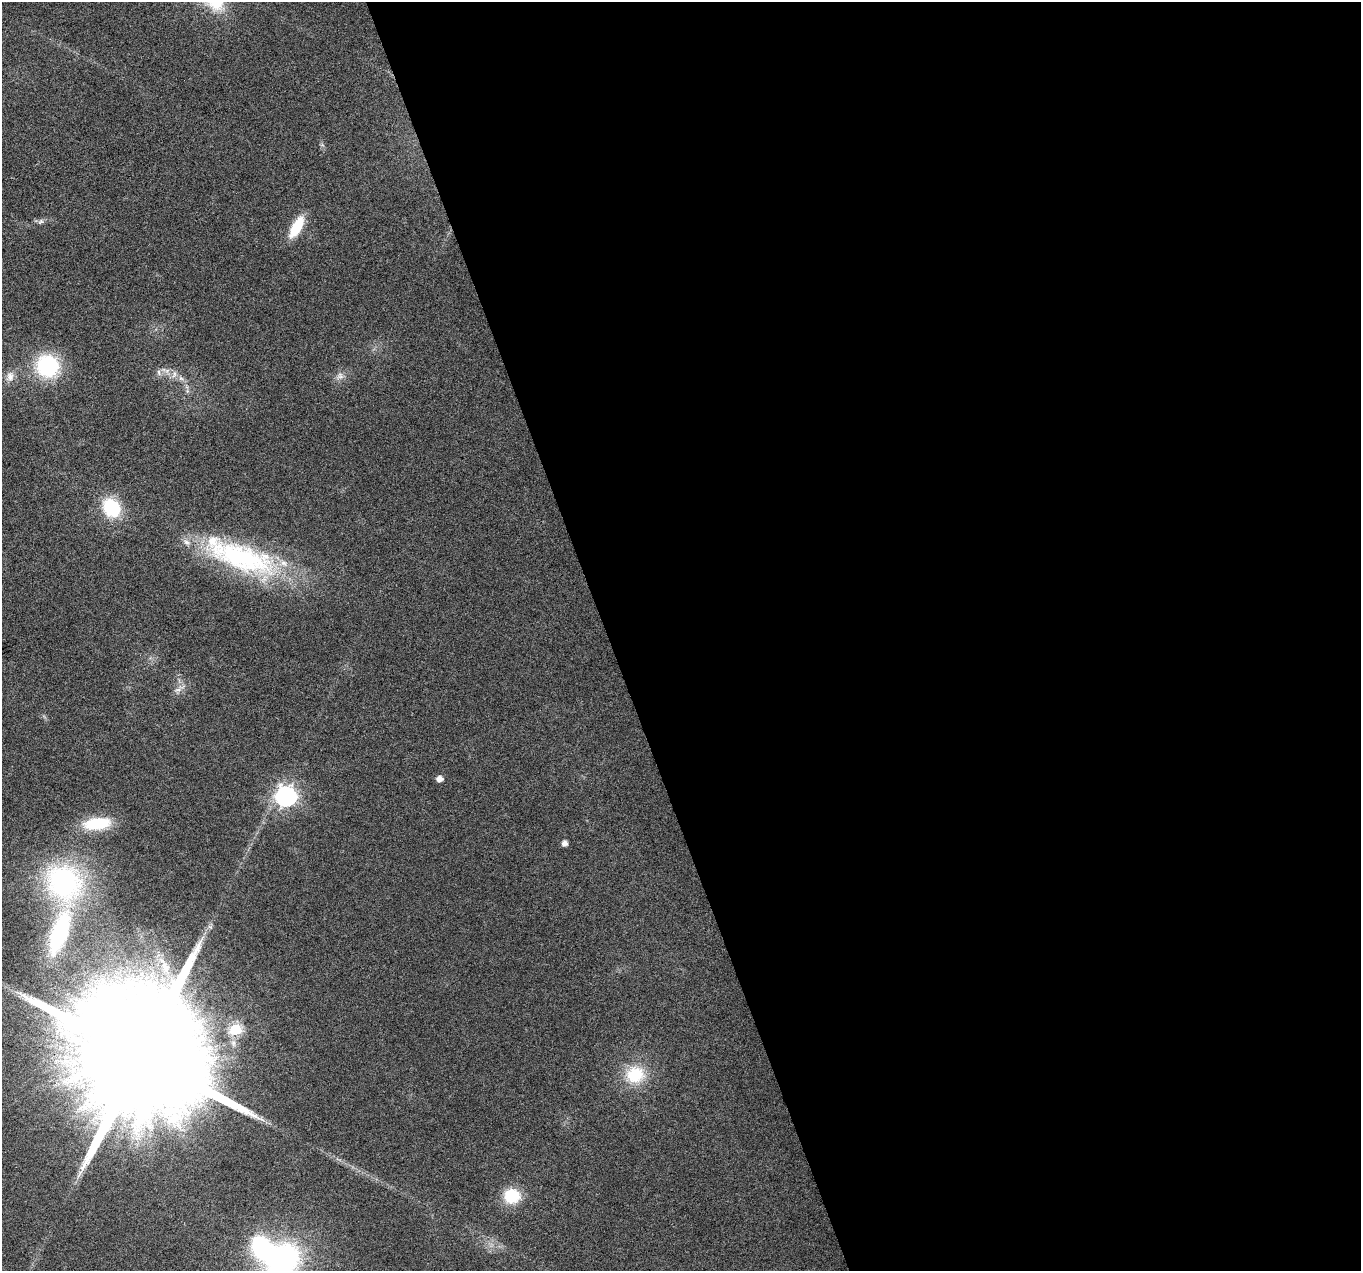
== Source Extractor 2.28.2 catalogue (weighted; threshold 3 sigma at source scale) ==
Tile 8 of 4 x 4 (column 4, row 2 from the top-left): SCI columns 4079-5437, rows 2662-3930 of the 5437 x 5268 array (HDU 1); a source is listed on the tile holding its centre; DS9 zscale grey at full resolution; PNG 1363 x 1273 px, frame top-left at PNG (2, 2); no overlay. Shown black and unused: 55% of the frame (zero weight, under 3 of 6 exposures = <1% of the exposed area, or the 3 px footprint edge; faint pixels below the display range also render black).
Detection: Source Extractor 2.28.2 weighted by HDU 2 'WHT'; one run over the whole footprint, this tile lists its part. Background 0.0284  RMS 0.0027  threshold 0.0112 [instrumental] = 3 sigma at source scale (4.09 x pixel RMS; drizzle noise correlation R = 1.36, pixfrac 0.8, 0.0396/0.0396 arcsec/px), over >= 5 px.
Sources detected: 26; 1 inside a brighter object's white glare — not listed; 1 inside a brighter listed object's ellipse — not listed separately; the other 24 listed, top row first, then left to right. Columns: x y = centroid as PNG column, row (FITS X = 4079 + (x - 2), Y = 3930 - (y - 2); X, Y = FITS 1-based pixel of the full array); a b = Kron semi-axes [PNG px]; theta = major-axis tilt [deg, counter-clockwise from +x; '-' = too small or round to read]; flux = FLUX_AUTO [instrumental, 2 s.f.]
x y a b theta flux
41 222 8 6 33 0.68
296 227 24 9 61 8.3
48 366 23 22 - 23
159 372 9 4 -81 0.62
174 374 11 6 75 1.2
10 376 15 11 80 2.1
340 376 11 9 32 1.5
181 378 7 6 - 0.84
111 508 17 14 -56 16
240 557 99 32 -19 47
179 689 18 5 30 1.3
440 779 5 5 - 2
286 796 8 8 - 130
97 824 30 13 7 12
564 843 5 4 - 1.6
64 883 42 37 -57 52
210 927 7 4 -19 0.51
59 933 41 14 72 29
165 967 21 13 -72 5.8
236 1029 6 6 - 22
141 1056 43 28 14 18000
635 1075 24 21 13 11
512 1196 17 15 -1 9.4
283 1260 29 24 41 58
Isophote crosses this tile's border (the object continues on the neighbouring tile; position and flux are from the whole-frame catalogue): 1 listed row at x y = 283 1260